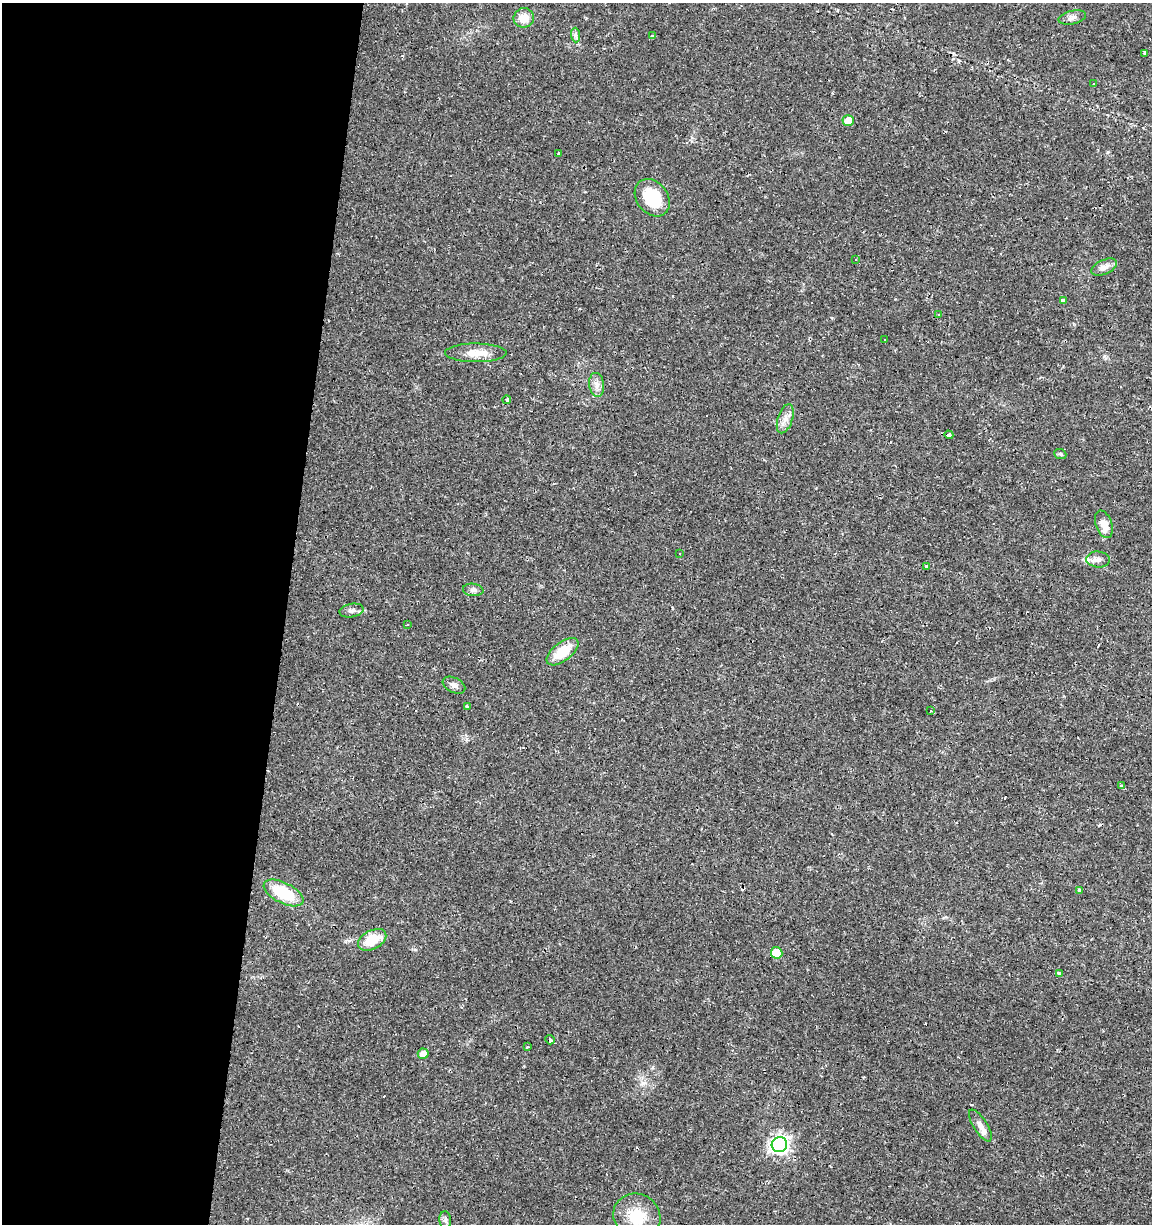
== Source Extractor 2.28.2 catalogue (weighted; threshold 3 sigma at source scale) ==
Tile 5 of 4 x 4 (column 1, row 2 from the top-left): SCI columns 284-1433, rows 2447-3668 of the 5106 x 4899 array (HDU 1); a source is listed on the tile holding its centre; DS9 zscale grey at full resolution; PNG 1154 x 1226 px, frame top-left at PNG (2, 3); each listed source drawn as its Kron ellipse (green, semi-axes under 4 px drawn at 4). Shown black and unused: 25% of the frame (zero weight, under 2 of 3 exposures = <1% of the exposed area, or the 3 px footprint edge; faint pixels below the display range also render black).
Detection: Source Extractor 2.28.2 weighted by HDU 2 'WHT'; one run over the whole footprint, this tile lists its part. Background 0.0131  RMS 0.0028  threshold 0.0127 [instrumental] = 3 sigma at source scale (4.5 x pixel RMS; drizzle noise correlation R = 1.50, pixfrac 1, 0.0396/0.0396 arcsec/px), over >= 5 px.
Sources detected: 56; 10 cosmic-ray / hot-pixel residue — neither listed nor drawn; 2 inside a brighter listed object's ellipse — not listed separately; the other 44 listed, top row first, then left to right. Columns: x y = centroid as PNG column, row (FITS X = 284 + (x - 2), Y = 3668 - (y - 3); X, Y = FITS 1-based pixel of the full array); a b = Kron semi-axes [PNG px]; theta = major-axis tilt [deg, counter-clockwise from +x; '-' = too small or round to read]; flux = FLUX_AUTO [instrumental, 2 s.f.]
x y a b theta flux
1072 17 14 6 12 1.3
524 18 10 9 - 3.4
575 35 7 4 -89 0.65
652 35 4 3 - 0.33
1144 53 4 3 - 0.41
1093 84 3 3 - 1.7
848 121 6 5 - 4
559 154 4 3 - 0.35
652 198 20 15 -52 12
856 259 3 3 - 0.52
1104 267 14 7 24 1.6
1063 301 3 3 - 4.1
938 315 3 3 - 1.5
884 340 3 2 - 0.39
476 353 31 9 0 4.5
597 385 12 7 -82 1.5
507 400 4 3 - 0.51
785 419 15 7 72 1.9
949 435 4 3 - 4.4
1060 454 6 5 - 0.46
1104 524 14 8 -71 2.9
679 554 3 3 - 0.68
1098 560 12 8 -4 1.4
926 567 3 3 - 3.5
473 590 10 6 -6 0.91
351 611 12 6 11 1
407 625 3 2 - 0.21
563 652 19 9 38 6.8
454 685 12 7 -26 1.2
468 706 4 3 - 0.57
930 711 3 3 - 1.7
1121 786 4 3 - 0.63
1079 890 3 3 - 0.7
284 893 21 10 -27 12
372 940 15 9 28 6.6
777 953 6 5 - 8.5
1059 973 3 3 - 6.3
550 1040 5 4 - 2.3
528 1047 3 3 - 0.99
423 1054 5 5 - 1.9
980 1125 18 7 -58 1.8
779 1145 8 7 - 110
637 1216 24 22 -35 8.3
445 1220 9 6 -85 0.72
Overlapping masked pixels (flux is a lower limit): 2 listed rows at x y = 926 567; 550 1040